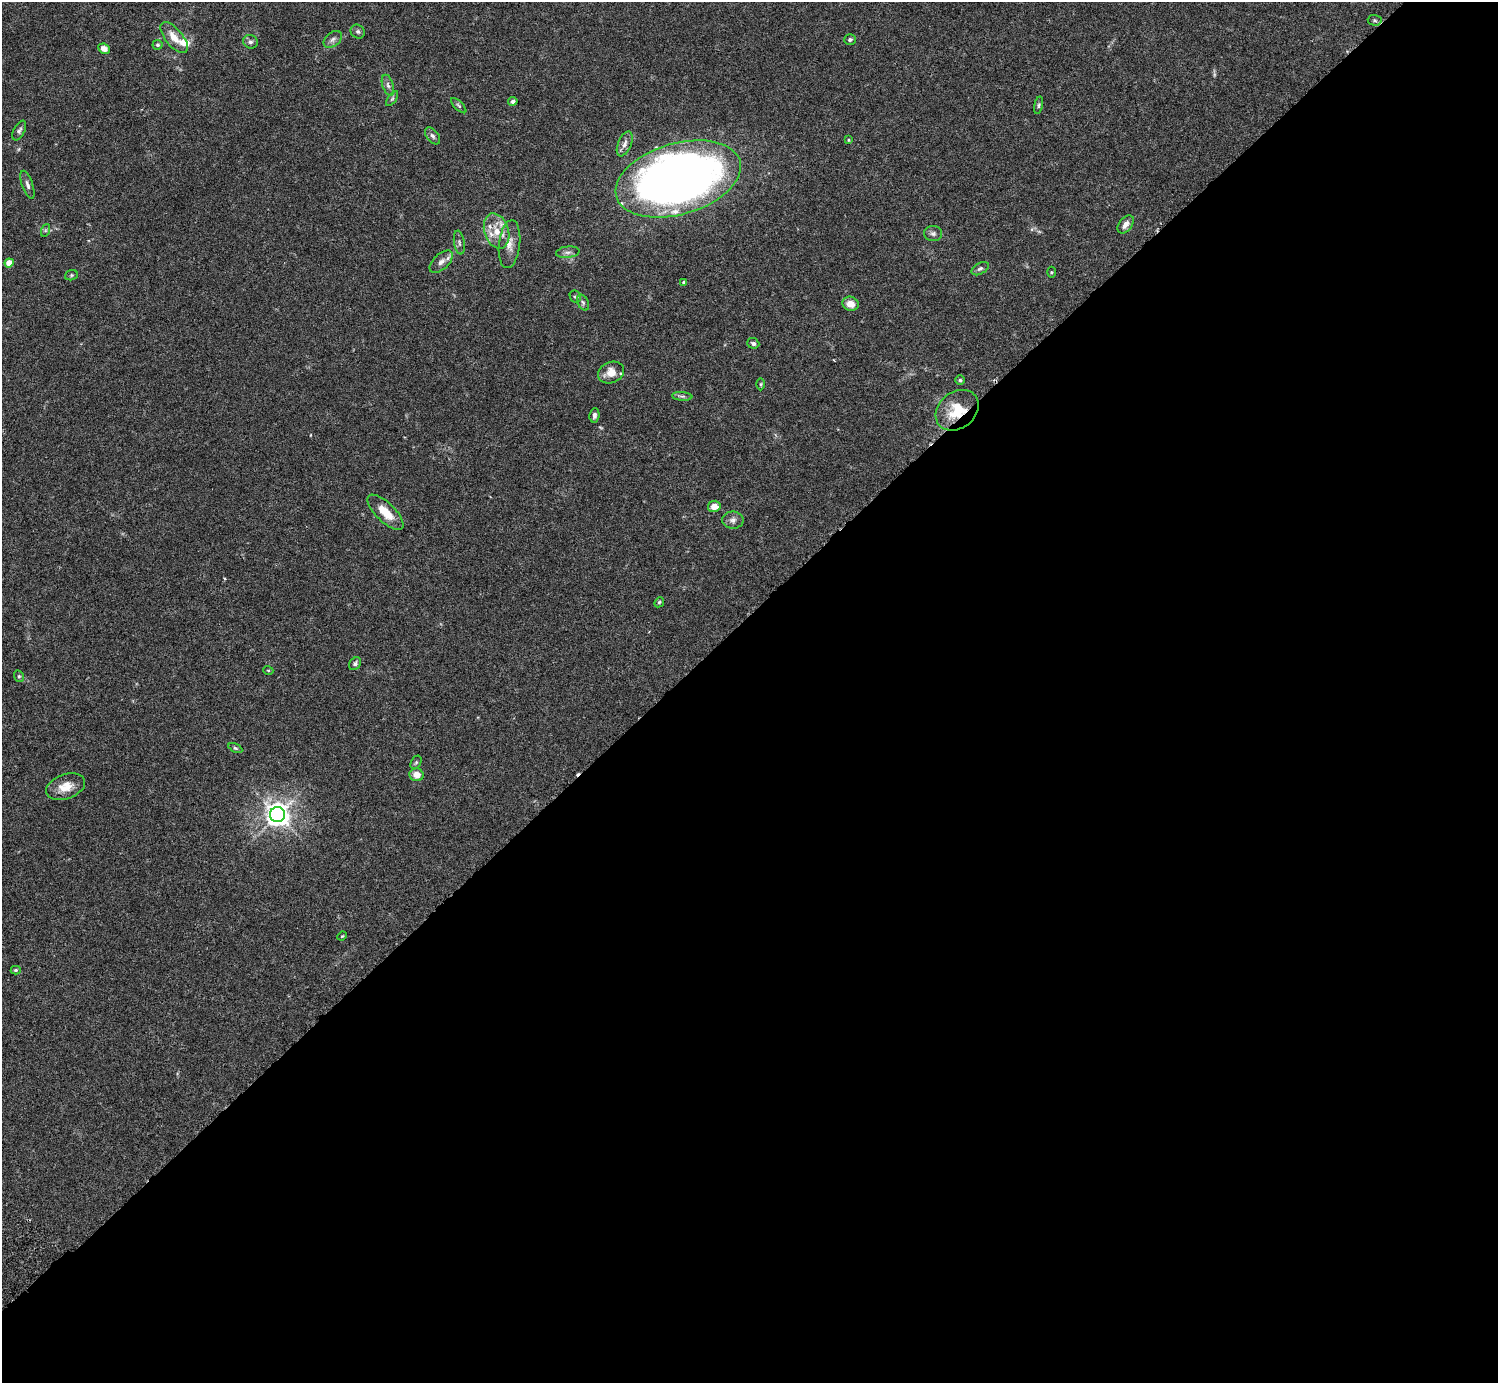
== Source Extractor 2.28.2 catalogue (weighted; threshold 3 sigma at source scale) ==
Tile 12 of 4 x 4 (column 4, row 3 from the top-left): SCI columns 4531-6026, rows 1586-2966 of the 6074 x 6074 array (HDU 1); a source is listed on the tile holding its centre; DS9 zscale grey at full resolution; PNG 1500 x 1385 px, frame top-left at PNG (2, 2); each listed source drawn as its Kron ellipse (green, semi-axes under 4 px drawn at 4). Shown black and unused: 55% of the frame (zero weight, under 3 of 6 exposures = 3% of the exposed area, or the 3 px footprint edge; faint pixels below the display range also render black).
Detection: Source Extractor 2.28.2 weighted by HDU 2 'WHT'; one run over the whole footprint, this tile lists its part. Background 0.0147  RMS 0.002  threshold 0.0081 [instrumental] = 3 sigma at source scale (4.09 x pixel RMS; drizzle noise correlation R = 1.36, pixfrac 0.8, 0.05/0.05 arcsec/px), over >= 5 px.
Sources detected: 63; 2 too faint to see at this stretch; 1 cosmic-ray / hot-pixel residue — neither listed nor drawn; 4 inside a brighter listed object's ellipse — not listed separately; the other 56 listed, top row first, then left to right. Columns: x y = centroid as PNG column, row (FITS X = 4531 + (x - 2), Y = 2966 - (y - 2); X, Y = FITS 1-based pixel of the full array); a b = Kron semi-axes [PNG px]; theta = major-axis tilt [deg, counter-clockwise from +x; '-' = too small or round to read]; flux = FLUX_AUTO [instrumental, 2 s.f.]
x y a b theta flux
1375 20 7 5 -3 0.32
358 32 7 6 - 0.45
174 38 19 8 -50 2.3
333 39 10 7 39 0.72
850 40 6 5 - 0.34
250 42 7 6 - 0.54
158 45 5 5 - 0.31
104 49 6 5 - 1.4
388 85 11 5 -72 0.6
392 99 8 4 54 0.33
513 101 4 4 - 0.47
1039 105 9 4 79 0.32
459 106 10 4 -45 0.34
19 131 10 5 63 0.5
433 136 10 6 -52 0.5
848 140 4 3 - 0.17
625 144 13 6 67 0.86
678 179 64 35 16 190
27 185 15 5 -71 0.64
1126 224 10 6 52 1
46 230 6 4 71 0.3
497 231 18 12 -72 3.1
933 234 9 7 -2 0.59
459 243 12 5 -80 0.55
509 244 24 10 83 2.1
568 252 12 5 6 0.65
441 262 14 7 43 1.1
9 263 4 4 - 3
980 269 9 5 31 0.46
1051 272 5 3 - 0.19
71 275 6 5 - 0.27
684 282 4 4 - 0.35
575 297 6 5 - 0.3
583 302 8 5 -63 0.43
851 304 8 7 - 1.8
753 343 6 5 - 0.49
611 372 13 10 24 2.1
960 380 5 5 - 0.28
761 384 6 4 90 0.25
682 396 10 4 -5 0.41
957 410 23 18 39 5.8
594 415 7 5 84 0.53
714 506 6 5 - 1.5
385 512 23 9 -44 3.2
733 520 11 8 0 0.84
659 602 5 4 - 0.25
355 664 7 5 53 0.53
268 670 5 3 - 0.16
19 676 6 4 -68 0.29
235 748 7 4 -27 0.3
416 762 7 5 63 0.32
417 775 7 6 - 1.7
66 787 20 12 20 2.7
277 815 7 7 - 160
342 936 5 3 - 0.15
16 970 5 4 - 0.23
Overlapping masked pixels (flux is a lower limit): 1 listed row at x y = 957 410